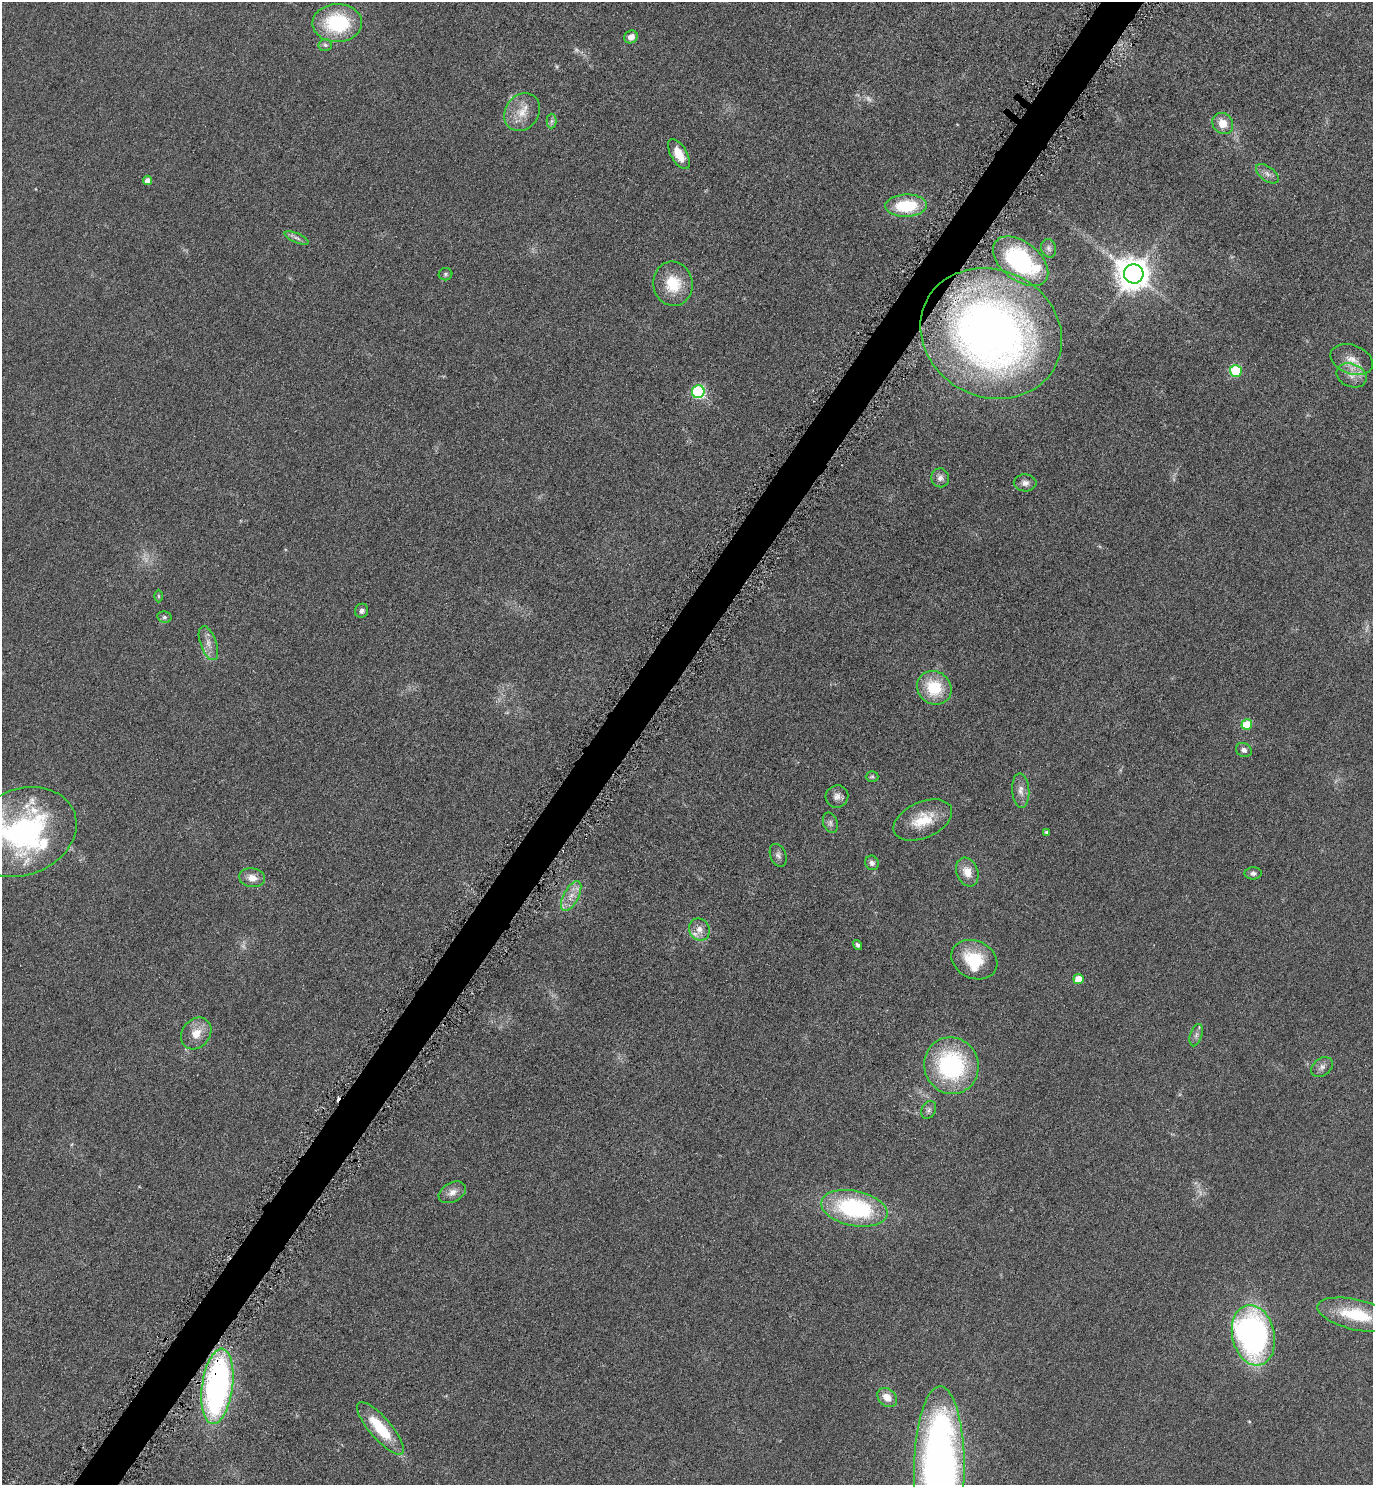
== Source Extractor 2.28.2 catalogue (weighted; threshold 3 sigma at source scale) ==
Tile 7 of 4 x 4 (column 3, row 2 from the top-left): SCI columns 2912-4282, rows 2980-4462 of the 5965 x 5960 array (HDU 1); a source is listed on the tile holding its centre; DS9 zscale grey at full resolution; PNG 1375 x 1487 px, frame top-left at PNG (2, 2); each listed source drawn as its Kron ellipse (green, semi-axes under 4 px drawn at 4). Shown black and unused: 3% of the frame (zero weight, under 4 of 8 exposures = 1% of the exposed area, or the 3 px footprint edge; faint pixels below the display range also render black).
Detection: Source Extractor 2.28.2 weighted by HDU 2 'WHT'; one run over the whole footprint, this tile lists its part. Background 0.059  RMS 0.0082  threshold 0.0334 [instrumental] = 3 sigma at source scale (4.09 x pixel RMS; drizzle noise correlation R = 1.36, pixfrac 0.8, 0.05/0.05 arcsec/px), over >= 5 px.
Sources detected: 69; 5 too faint to see at this stretch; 1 cosmic-ray / hot-pixel residue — neither listed nor drawn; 3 inside a brighter listed object's ellipse — not listed separately; the other 60 listed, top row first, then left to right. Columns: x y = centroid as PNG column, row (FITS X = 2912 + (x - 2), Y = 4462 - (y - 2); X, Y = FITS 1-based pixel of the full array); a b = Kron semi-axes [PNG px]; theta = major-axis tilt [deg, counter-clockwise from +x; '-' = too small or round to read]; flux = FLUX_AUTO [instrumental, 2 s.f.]
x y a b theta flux
337 23 25 19 1 56
631 37 7 6 - 4.9
325 45 7 5 -4 1.8
522 112 20 16 54 13
551 121 7 5 89 1.7
1223 123 11 10 - 10
679 154 16 8 -60 12
1267 174 13 7 -37 3.9
147 180 4 4 - 5.2
906 206 21 11 2 37
297 238 13 4 -24 2.7
1049 248 9 7 -75 2.7
1021 261 32 19 -38 100
445 274 7 6 - 1.5
1134 274 10 9 - 1400
673 284 22 19 -81 23
991 333 72 63 -27 490
1352 360 22 14 -21 11
1236 371 6 6 - 49
1352 375 15 11 -23 7.5
698 392 6 6 - 88
940 478 9 9 - 3.9
1025 483 11 8 -1 3.8
159 596 6 4 -89 0.94
361 611 7 6 - 2.5
164 617 7 5 -13 1.7
208 643 18 8 -70 6.1
934 688 18 16 -37 29
1247 724 5 5 - 22
1244 750 8 7 - 3
872 777 6 5 - 1.3
1021 790 17 8 -87 5.9
837 796 11 11 - 4.5
923 820 31 18 24 22
830 823 10 7 -71 2.6
22 832 56 43 21 170
1046 832 3 3 - 1.5
778 855 12 7 -68 3
872 863 7 6 - 2.9
967 872 15 10 -68 9.1
1253 873 8 6 0 2.4
252 878 13 9 -10 7.2
571 896 17 7 62 7.4
699 929 11 10 - 6.1
858 945 5 4 - 1.7
974 960 24 18 -26 30
1078 979 5 5 - 13
196 1033 17 14 51 11
1196 1035 11 6 72 2.8
951 1066 28 27 - 95
1322 1067 12 8 38 3.7
929 1110 9 7 63 2.6
452 1192 14 9 29 5.7
854 1208 34 17 -12 93
1356 1315 40 15 -13 38
1253 1335 30 21 -77 220
217 1386 38 15 82 240
887 1397 11 8 -40 8
380 1428 33 11 -49 33
939 1469 82 25 89 480
Overlapping masked pixels (flux is a lower limit): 2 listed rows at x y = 991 333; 217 1386
Isophote crosses this tile's border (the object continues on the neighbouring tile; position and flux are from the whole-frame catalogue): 2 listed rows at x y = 22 832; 939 1469